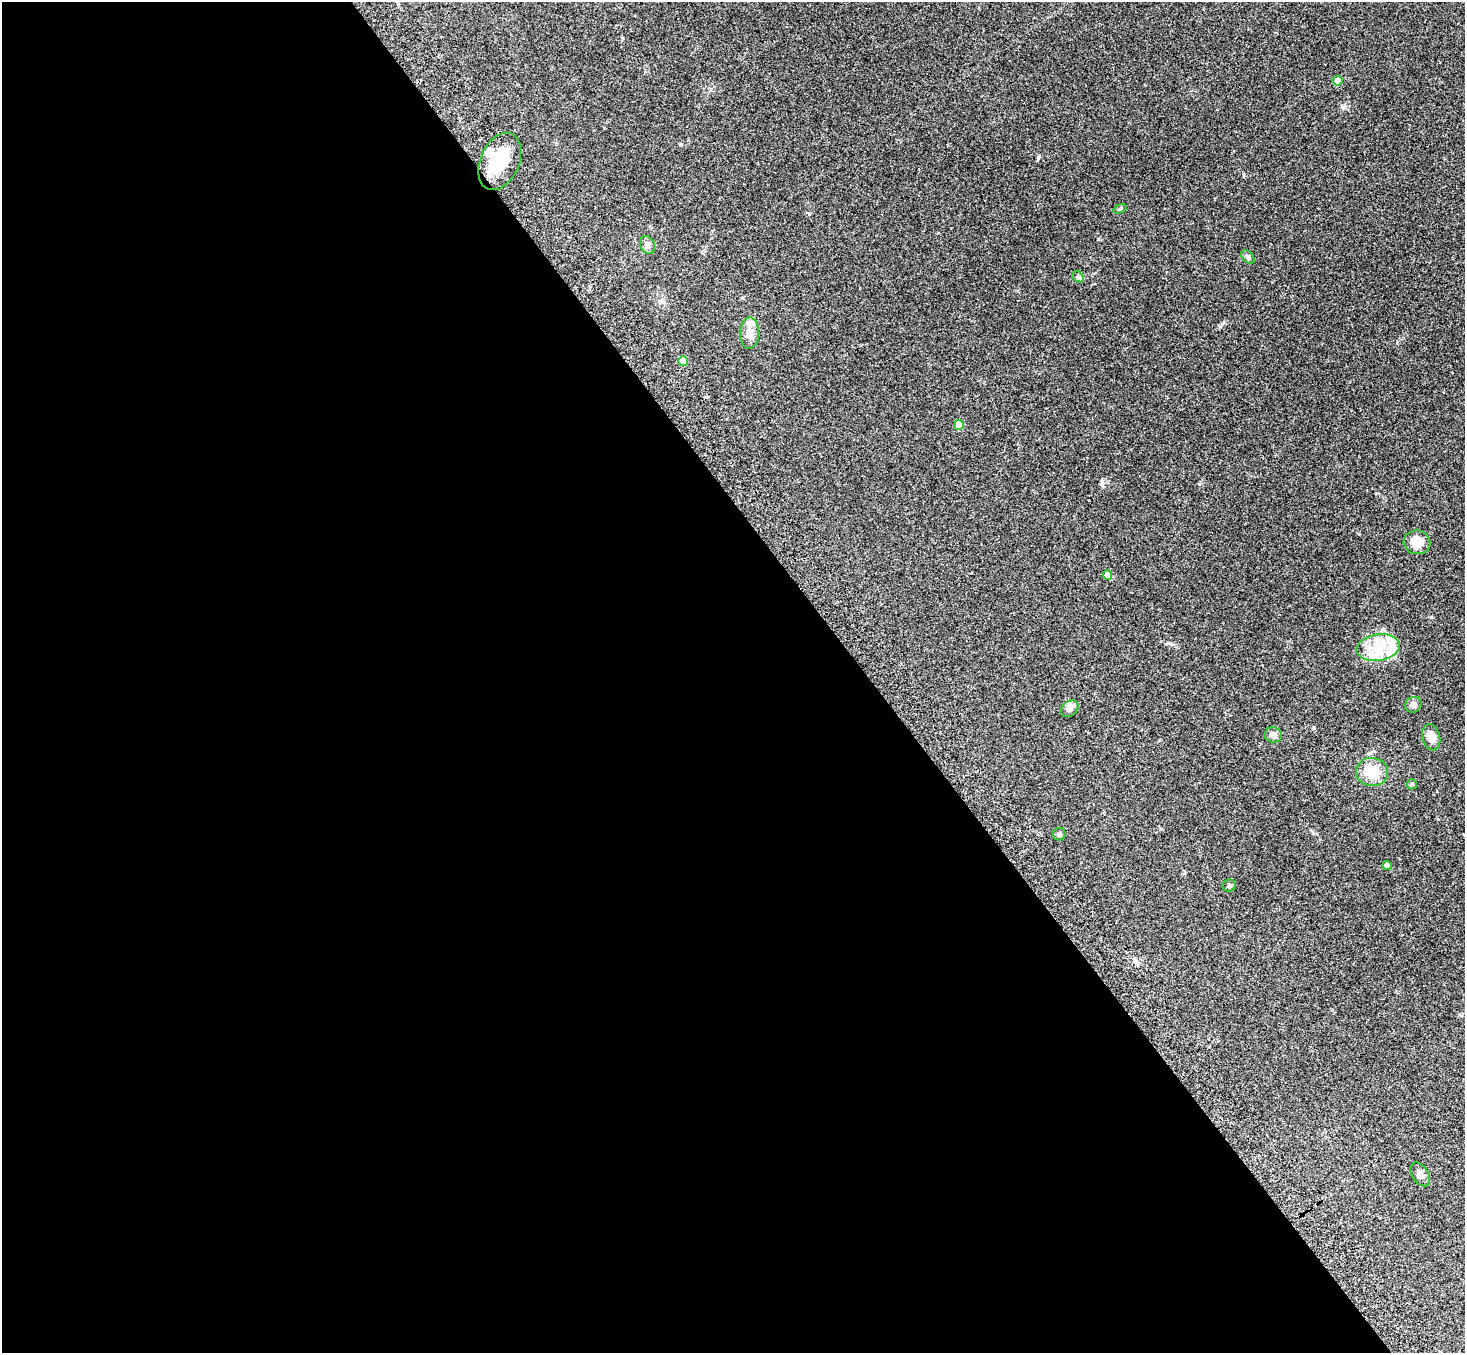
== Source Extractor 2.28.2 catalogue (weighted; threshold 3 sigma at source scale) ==
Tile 9 of 4 x 4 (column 1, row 3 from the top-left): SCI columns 81-1543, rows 1705-3055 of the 6009 x 5974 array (HDU 1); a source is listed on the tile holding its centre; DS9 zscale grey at full resolution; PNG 1467 x 1355 px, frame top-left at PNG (2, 2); each listed source drawn as its Kron ellipse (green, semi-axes under 4 px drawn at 4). Shown black and unused: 59% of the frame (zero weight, under 3 of 4 exposures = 5% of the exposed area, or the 3 px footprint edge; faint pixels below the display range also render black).
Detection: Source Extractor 2.28.2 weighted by HDU 2 'WHT'; one run over the whole footprint, this tile lists its part. Background 0.214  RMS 0.0086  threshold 0.0387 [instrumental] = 3 sigma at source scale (4.5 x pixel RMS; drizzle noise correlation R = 1.50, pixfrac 1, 0.05/0.05 arcsec/px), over >= 5 px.
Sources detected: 27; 5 inside a brighter listed object's ellipse — not listed separately; the other 22 listed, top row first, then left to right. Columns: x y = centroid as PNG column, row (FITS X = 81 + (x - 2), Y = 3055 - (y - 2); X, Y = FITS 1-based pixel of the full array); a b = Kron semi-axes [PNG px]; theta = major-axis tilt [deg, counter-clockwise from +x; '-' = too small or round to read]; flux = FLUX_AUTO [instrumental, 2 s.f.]
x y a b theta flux
1338 81 5 5 - 7.1
500 161 30 19 66 30
1120 209 7 4 21 1.1
647 245 9 7 -65 3.1
1248 257 8 5 -46 2.1
1078 277 6 5 - 1.6
749 333 15 9 88 8.5
683 361 5 4 - 13
959 425 5 5 - 15
1417 542 13 12 - 10
1107 575 5 4 - 9
1378 647 22 13 9 21
1413 705 8 7 - 3.1
1070 709 9 7 36 3.3
1273 735 8 7 - 4.6
1431 737 13 9 -75 7.5
1372 772 16 14 -5 17
1412 784 5 5 - 1.1
1059 834 6 6 - 1.6
1387 865 4 4 - 7
1229 886 6 6 - 2
1420 1174 13 8 -57 4.2
Unlisted compact peaks at least as high as the median listed source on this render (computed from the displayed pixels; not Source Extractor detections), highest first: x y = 1343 107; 1314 727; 1199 484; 1223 323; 809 214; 1432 617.